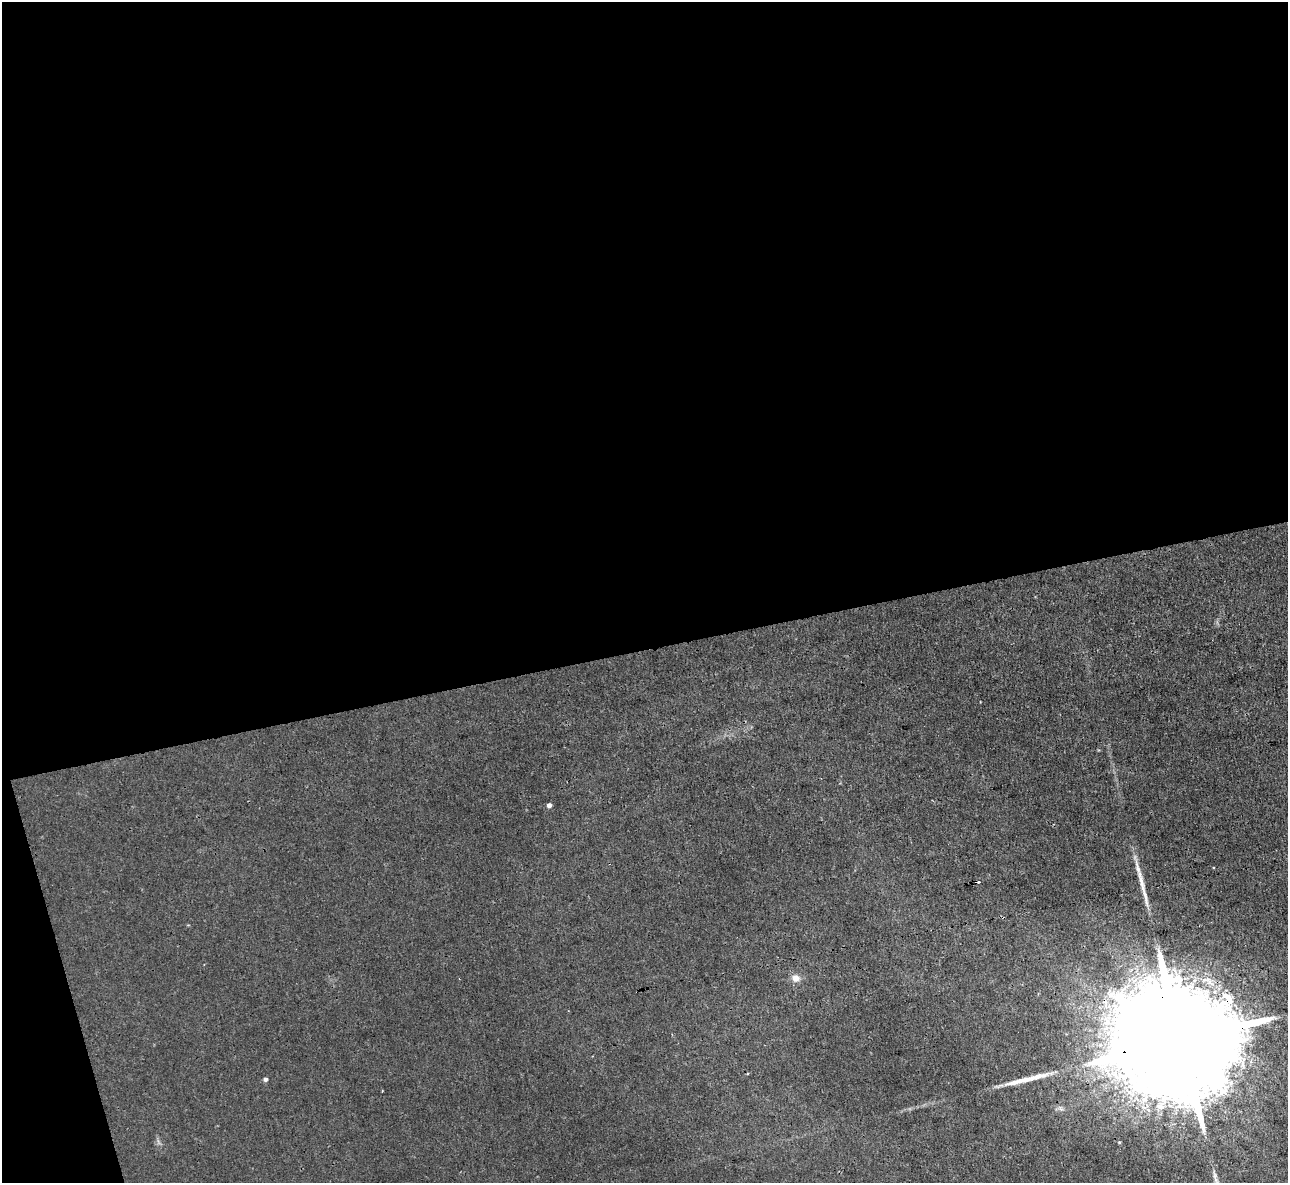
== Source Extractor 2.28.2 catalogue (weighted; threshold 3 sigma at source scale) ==
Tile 1 of 4 x 4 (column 1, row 1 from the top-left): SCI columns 2-1287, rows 3688-4868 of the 5146 x 5131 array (HDU 1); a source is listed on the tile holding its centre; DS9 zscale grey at full resolution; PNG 1290 x 1185 px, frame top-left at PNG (2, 2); no overlay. Shown black and unused: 57% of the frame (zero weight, under 3 of 4 exposures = <1% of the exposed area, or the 3 px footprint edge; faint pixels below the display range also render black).
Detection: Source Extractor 2.28.2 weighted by HDU 2 'WHT'; one run over the whole footprint, this tile lists its part. Background 0.00342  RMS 0.0017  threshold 0.00747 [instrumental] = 3 sigma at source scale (4.5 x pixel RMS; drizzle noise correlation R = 1.50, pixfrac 1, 0.05/0.05 arcsec/px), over >= 5 px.
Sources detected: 7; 1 cosmic-ray / hot-pixel residue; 1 long thin detection or spike segment (spike, bleed or trail) — not listed; the other 5 listed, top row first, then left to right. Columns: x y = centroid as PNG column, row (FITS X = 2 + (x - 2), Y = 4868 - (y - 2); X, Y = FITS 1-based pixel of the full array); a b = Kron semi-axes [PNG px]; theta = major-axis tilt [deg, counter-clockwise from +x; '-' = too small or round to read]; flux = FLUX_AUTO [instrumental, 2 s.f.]
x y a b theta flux
549 805 4 4 - 0.75
1142 884 49 6 -76 3.1
795 978 8 8 - 1.4
1182 1040 76 23 11 16000
265 1079 4 4 - 0.55
Overlapping masked pixels (flux is a lower limit): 1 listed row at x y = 1182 1040